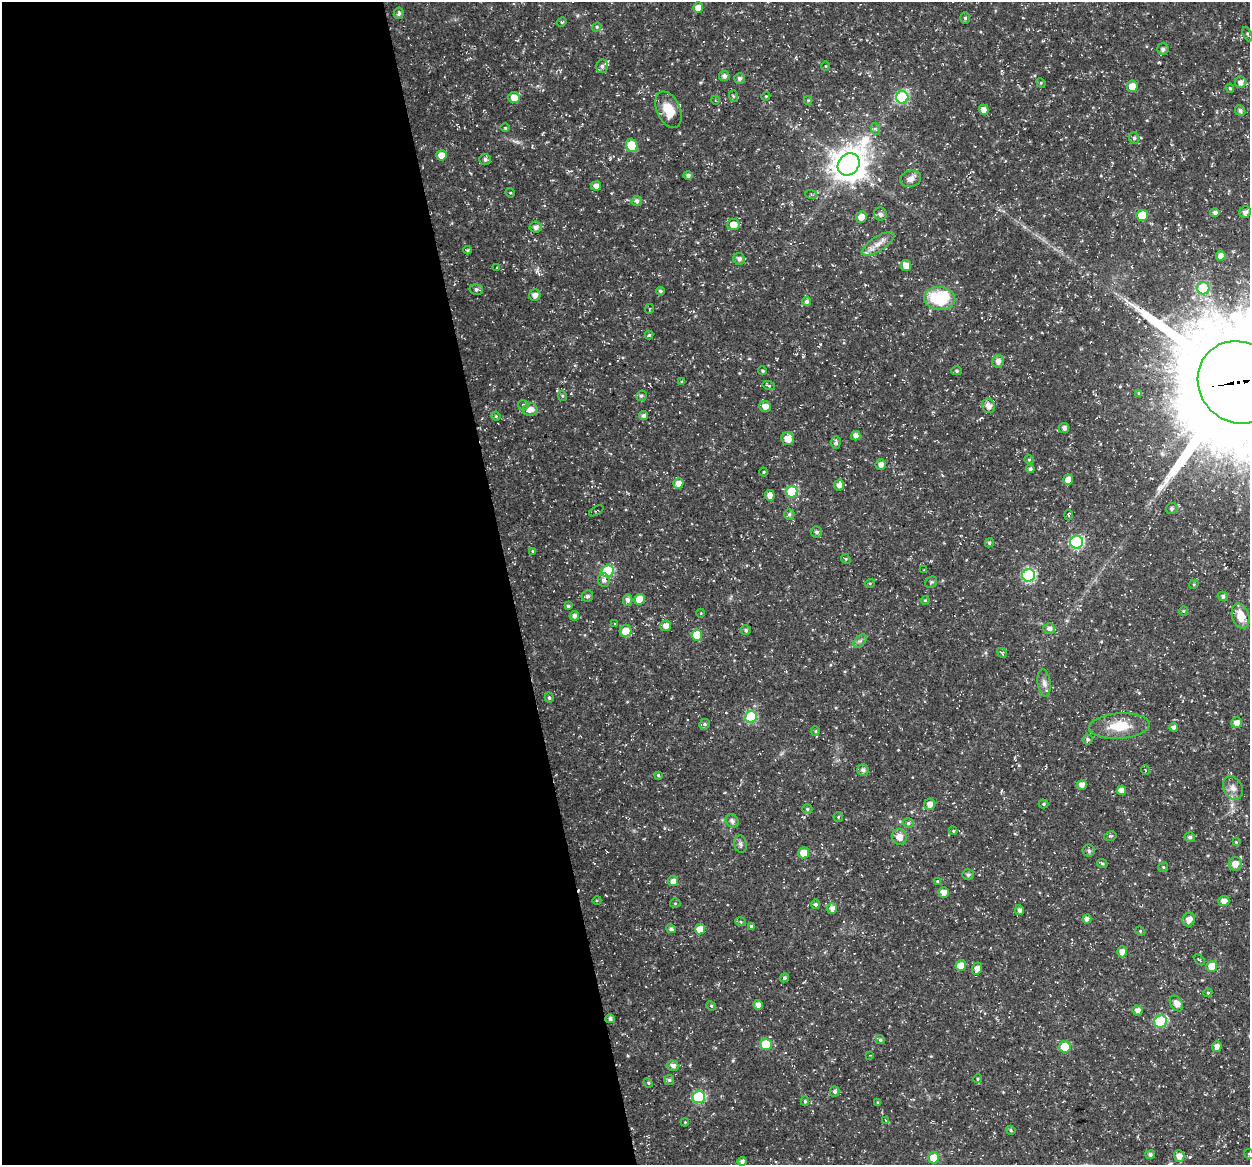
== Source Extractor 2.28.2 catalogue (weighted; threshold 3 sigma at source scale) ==
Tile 9 of 4 x 4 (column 1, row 3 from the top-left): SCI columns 52-1299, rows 1209-2371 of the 5044 x 4838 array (HDU 1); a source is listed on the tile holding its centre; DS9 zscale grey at full resolution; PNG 1252 x 1167 px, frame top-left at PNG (2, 2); each listed source drawn as its Kron ellipse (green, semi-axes under 4 px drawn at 4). Shown black and unused: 41% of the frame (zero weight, under 3 of 5 exposures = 3% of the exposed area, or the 3 px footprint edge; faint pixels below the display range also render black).
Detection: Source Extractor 2.28.2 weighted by HDU 2 'WHT'; one run over the whole footprint, this tile lists its part. Background 0.0242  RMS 0.0022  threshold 0.00992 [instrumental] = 3 sigma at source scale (4.5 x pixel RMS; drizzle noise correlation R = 1.50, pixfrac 1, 0.0396/0.0396 arcsec/px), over >= 5 px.
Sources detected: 205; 2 inside a brighter listed object's ellipse — not listed separately; the other 203 listed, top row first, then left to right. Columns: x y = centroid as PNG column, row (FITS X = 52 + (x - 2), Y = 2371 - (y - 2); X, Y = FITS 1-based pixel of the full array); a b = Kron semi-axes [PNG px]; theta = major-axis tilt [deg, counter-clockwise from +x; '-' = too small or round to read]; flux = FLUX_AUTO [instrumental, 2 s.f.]
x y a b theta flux
698 8 5 5 - 2
399 13 6 5 - 0.65
965 18 5 5 - 0.37
562 22 5 4 - 0.27
597 27 5 4 - 0.28
1247 34 8 4 -68 0.36
1163 49 6 5 - 0.66
602 66 7 6 - 0.73
826 66 4 3 - 0.16
724 76 5 5 - 0.85
739 78 5 5 - 0.62
1241 82 6 5 - 1.1
1041 83 5 4 - 0.21
1132 86 6 5 - 2.4
1230 88 4 4 - 0.37
733 96 6 4 -73 0.26
766 96 5 3 - 0.22
902 97 6 6 - 21
514 98 6 5 - 2.5
715 100 4 3 - 0.16
808 100 4 4 - 0.22
669 110 19 11 -66 4.6
984 110 5 5 - 1.5
1240 111 6 5 - 0.64
505 127 5 3 - 0.23
876 129 6 4 -71 0.33
1134 138 6 5 - 0.45
632 145 7 5 -71 6.4
441 155 5 5 - 2.2
485 159 6 5 - 0.61
849 164 12 10 47 390
688 175 5 4 - 0.65
911 179 10 8 14 1.3
596 186 5 4 - 1.2
510 193 5 4 - 0.26
811 194 6 4 -19 0.3
637 201 5 5 - 0.68
1215 212 5 4 - 0.65
1245 212 6 5 - 1
880 214 6 6 - 0.9
1142 216 6 5 - 6.7
861 217 6 5 - 1.7
733 224 6 6 - 2.4
536 227 6 5 - 0.86
878 244 19 7 33 2.1
467 250 4 4 - 0.3
1221 256 5 4 - 1.2
739 259 6 5 - 0.84
906 266 5 5 - 2.1
497 268 4 2 - 0.16
1203 288 6 6 - 12
476 289 7 5 -11 0.54
660 291 4 4 - 0.42
535 295 6 5 - 1
940 298 15 11 -5 13
806 301 4 4 - 0.66
649 309 5 3 - 0.17
649 335 4 4 - 0.31
998 361 6 5 - 1
763 371 4 4 - 0.32
957 371 5 4 - 0.33
682 381 4 3 - 0.26
1238 382 42 39 -50 6300
769 386 6 4 -18 0.31
1139 393 3 3 - 0.34
562 396 5 4 - 0.27
641 396 5 5 - 0.42
523 405 5 4 - 0.37
988 406 7 6 - 1.4
765 407 6 5 - 1.6
530 409 7 6 - 1.8
496 416 5 4 - 0.28
644 416 4 4 - 0.73
1064 428 5 5 - 0.9
856 436 5 5 - 1.4
788 439 6 6 - 2.3
836 442 6 4 88 0.52
1029 460 5 4 - 0.26
881 465 5 5 - 1.2
1030 469 4 4 - 0.57
763 472 4 3 - 0.19
1068 480 5 5 - 2.3
678 483 5 5 - 1.6
839 485 5 5 - 1.2
792 492 6 5 - 10
770 495 5 5 - 1.4
1172 508 6 5 - 0.49
596 511 8 2 31 0.16
789 514 5 5 - 0.48
1068 515 5 3 - 0.25
817 532 6 5 - 0.56
1077 542 6 6 - 26
989 543 5 4 - 0.39
533 551 4 4 - 0.25
846 559 5 4 - 0.27
924 570 3 2 - 0.14
608 571 6 6 - 16
1029 575 6 6 - 26
604 580 7 6 - 0.78
931 582 6 5 - 0.38
870 583 5 3 - 0.2
1194 584 5 3 - 0.22
587 596 6 5 - 0.67
1223 596 5 4 - 0.63
640 599 5 5 - 4.2
628 600 6 5 - 0.84
925 600 4 4 - 0.23
568 606 4 4 - 0.37
1184 611 5 4 - 0.27
701 613 4 3 - 0.17
574 616 5 5 - 0.82
1241 616 12 8 -72 3.2
615 623 3 2 - 0.14
665 626 5 5 - 1.3
1049 629 6 5 - 0.97
746 630 5 4 - 0.55
625 631 6 5 - 2.8
697 635 5 5 - 4.9
860 641 8 4 44 0.52
1002 653 5 4 - 0.29
1044 683 14 6 -82 1
549 698 5 4 - 0.41
751 717 6 6 - 15
1237 723 5 5 - 1.5
705 724 5 5 - 0.48
1119 726 30 12 4 6.1
1174 727 4 4 - 0.82
815 731 5 4 - 0.27
1088 739 5 5 - 0.39
863 770 6 5 - 0.72
1145 770 5 3 - 0.21
658 775 4 4 - 0.36
1082 785 5 4 - 1.3
1233 788 12 9 -63 1.4
1122 790 5 4 - 1.5
930 804 5 5 - 1.5
1044 804 5 4 - 0.31
807 809 5 4 - 0.36
838 817 5 4 - 0.27
732 821 7 6 - 0.72
908 823 5 4 - 0.41
953 831 4 4 - 0.24
1110 836 6 4 11 0.35
899 837 8 7 - 1.8
1190 837 5 4 - 0.66
1236 842 4 4 - 0.2
740 844 9 6 -75 0.6
1089 851 6 6 - 0.57
804 853 6 5 - 3.1
1102 864 5 4 - 0.32
1235 864 6 6 - 2.1
1163 867 5 4 - 0.33
968 875 6 5 - 0.56
673 881 5 5 - 1.2
937 881 4 3 - 0.24
943 892 5 5 - 1.4
597 900 4 3 - 0.22
1224 901 5 5 - 1.3
675 903 5 5 - 0.27
815 904 5 4 - 0.48
832 908 5 4 - 1.1
1019 910 5 4 - 0.67
1087 919 4 4 - 0.94
1189 920 7 6 - 1.6
741 922 5 3 - 0.28
751 926 4 4 - 0.46
671 929 5 4 - 0.49
700 929 5 5 - 2.5
1140 931 5 4 - 0.25
1122 952 5 5 - 1.4
1199 960 6 2 -44 0.21
961 966 5 5 - 2.7
1212 966 5 5 - 4.2
977 968 6 5 - 1.2
784 978 5 4 - 0.43
1208 993 4 4 - 0.26
1176 1004 8 5 -56 1.6
758 1005 5 4 - 1.3
711 1006 5 4 - 0.29
1137 1010 5 5 - 1.1
610 1019 5 4 - 0.65
1160 1021 6 6 - 13
880 1040 4 4 - 0.47
766 1044 6 6 - 8.2
1065 1047 5 5 - 8
1217 1047 5 5 - 1.2
870 1055 3 2 - 0.17
673 1066 6 5 - 1
978 1079 4 4 - 0.28
669 1080 5 5 - 0.46
648 1083 5 4 - 0.27
835 1091 5 5 - 0.51
699 1097 6 6 - 20
805 1101 5 4 - 0.33
878 1102 4 3 - 0.23
885 1120 3 2 - 0.14
685 1122 4 3 - 0.19
1011 1130 5 4 - 0.27
1150 1154 5 4 - 0.65
1249 1154 5 4 - 0.33
1179 1156 5 5 - 1.5
934 1158 5 5 - 5.3
742 1162 4 4 - 0.89
Overlapping masked pixels (flux is a lower limit): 1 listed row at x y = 1238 382
Isophote crosses this tile's border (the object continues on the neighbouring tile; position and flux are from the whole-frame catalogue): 2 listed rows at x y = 1238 382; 1249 1154